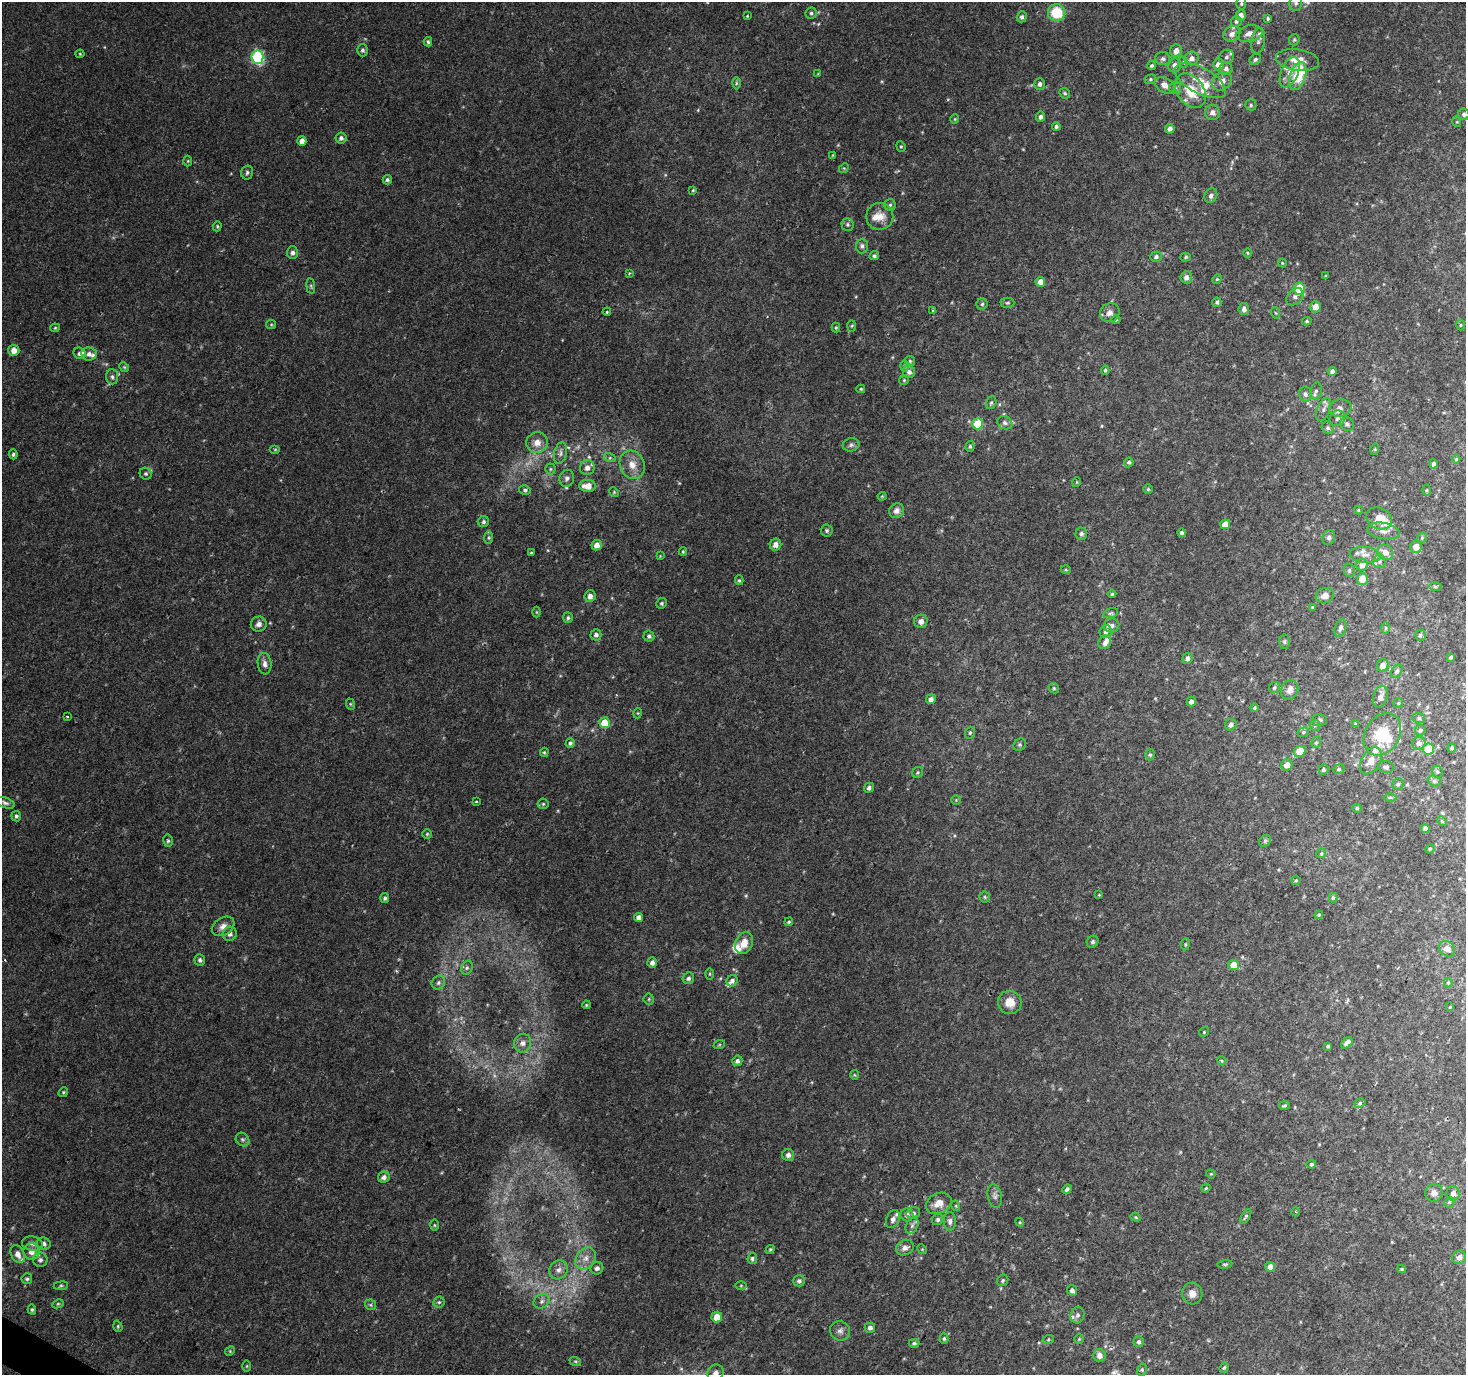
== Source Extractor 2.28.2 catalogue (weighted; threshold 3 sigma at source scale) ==
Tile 7 of 4 x 4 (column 3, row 2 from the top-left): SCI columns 2931-4394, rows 2937-4309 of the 5865 x 5939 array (HDU 1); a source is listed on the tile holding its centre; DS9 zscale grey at full resolution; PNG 1468 x 1377 px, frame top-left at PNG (2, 2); each listed source drawn as its Kron ellipse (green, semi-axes under 4 px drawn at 4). Shown black and unused: <1% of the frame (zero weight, under 2 of 3 exposures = <1% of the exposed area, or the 3 px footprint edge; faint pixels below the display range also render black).
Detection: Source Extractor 2.28.2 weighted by HDU 2 'WHT'; one run over the whole footprint, this tile lists its part. Background 0.0226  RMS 0.0054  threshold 0.0244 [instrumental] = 3 sigma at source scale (4.5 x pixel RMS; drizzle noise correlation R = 1.50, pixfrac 1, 0.0396/0.0396 arcsec/px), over >= 5 px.
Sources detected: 375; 1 too faint to see at this stretch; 1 inside a brighter object's white glare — neither listed nor drawn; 23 inside a brighter listed object's ellipse — not listed separately; the other 350 listed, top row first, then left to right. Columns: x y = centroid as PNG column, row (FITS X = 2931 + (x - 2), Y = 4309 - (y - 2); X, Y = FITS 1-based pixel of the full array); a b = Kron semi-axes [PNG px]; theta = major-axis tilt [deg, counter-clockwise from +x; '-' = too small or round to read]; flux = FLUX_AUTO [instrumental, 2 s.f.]
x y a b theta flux
1241 3 6 5 - 0.94
1296 3 8 6 78 1.7
811 13 5 5 - 1.1
1057 13 8 8 - 17
747 16 4 4 - 0.47
1241 16 5 5 - 3.1
1022 17 5 5 - 1.3
1268 18 3 3 - 1.4
1236 21 5 5 - 1.3
1232 34 9 7 32 2.8
1250 34 13 8 13 4.2
1294 40 6 5 - 0.84
1258 41 13 7 81 2.2
428 42 4 3 - 0.92
362 50 6 5 - 1.4
1176 51 6 6 - 3.7
80 54 4 4 - 0.57
257 57 7 6 - 74
1226 57 8 6 34 1.7
1192 58 7 6 - 2.8
1163 59 7 6 - 1.5
1255 59 6 5 - 1.1
1297 60 22 10 -8 8.3
1183 62 6 3 -71 0.7
1218 64 6 5 - 4.4
1152 65 4 3 - 0.97
1174 65 7 6 - 2.2
1226 69 6 6 - 1.8
1290 72 16 8 68 4.4
818 74 4 4 - 0.45
1298 76 14 8 71 24
1150 79 6 4 22 0.89
1200 81 28 13 -28 10
1222 81 10 8 38 3.8
736 83 6 4 89 0.78
1040 84 6 5 - 1.5
1165 85 11 7 -31 3.8
1175 88 6 6 - 1.2
1190 91 19 13 -53 14
1065 93 6 4 -46 0.79
1251 105 5 5 - 0.96
1212 112 8 7 - 2.8
1464 114 6 5 - 1.5
1041 117 5 4 - 1.5
955 119 4 4 - 0.6
1457 122 5 3 - 0.48
1056 126 4 4 - 1.1
1170 129 5 5 - 2.1
341 138 5 5 - 1.6
302 141 5 4 - 3.8
901 146 5 4 - 0.69
833 155 4 3 - 0.52
188 161 5 3 - 0.51
844 168 5 4 - 0.65
247 172 7 6 - 1.3
387 180 4 4 - 1
693 190 4 4 - 0.6
1211 196 7 6 - 2
890 205 6 6 - 1.1
880 216 13 13 - 6.7
847 224 6 6 - 1.2
217 226 5 4 - 0.66
862 246 7 6 - 1.6
292 252 6 5 - 1.9
1248 253 4 3 - 0.47
874 256 5 4 - 1
1156 257 6 5 - 1.3
1186 257 5 4 - 0.73
1282 263 4 4 - 0.55
629 273 3 3 - 0.61
1325 276 4 3 - 0.49
1186 277 6 6 - 2.4
1217 279 5 4 - 0.71
1040 282 5 5 - 3.4
311 286 8 4 -82 0.9
1299 288 6 5 - 18
1295 297 10 7 43 2.1
1217 302 5 4 - 1.1
1007 303 7 5 0 0.92
982 304 5 5 - 0.98
1315 307 5 5 - 4.7
1244 309 6 5 - 2.2
933 310 3 3 - 0.76
607 312 4 3 - 0.56
1110 313 10 9 - 2.9
1276 313 6 3 -70 0.55
1116 320 4 4 - 0.55
1307 321 5 4 - 0.86
271 324 5 4 - 0.63
1461 325 5 3 - 0.51
852 326 6 4 88 0.59
55 328 4 4 - 0.63
836 328 5 4 - 0.64
14 350 5 5 - 4.9
80 353 6 5 - 1.8
89 354 7 6 - 2.6
910 361 5 5 - 0.73
904 366 6 4 -89 0.79
124 367 5 4 - 0.71
1105 370 4 4 - 0.79
1332 371 4 4 - 1.6
909 372 6 6 - 2.1
112 377 7 6 - 1.6
904 380 5 4 - 0.63
861 389 4 3 - 0.65
1316 391 8 5 79 1.6
1305 394 7 6 - 1.7
991 403 7 5 72 0.94
1340 408 11 8 9 2.8
1323 409 12 6 69 2.2
1337 418 8 7 - 2
1005 423 8 6 -27 1.5
978 424 5 5 - 19
1347 424 7 6 - 1.5
1328 428 6 5 - 1.1
537 442 11 10 - 5
851 445 8 6 12 1.5
970 446 5 4 - 0.83
275 449 5 3 - 0.55
1375 449 6 3 72 0.56
560 453 11 6 77 2.1
13 454 5 4 - 1.1
610 458 6 4 -17 0.79
1456 459 4 4 - 0.7
1129 462 5 5 - 1.1
1433 464 4 3 - 1.5
632 465 14 12 -65 6.7
587 468 7 7 - 2.8
550 469 5 5 - 0.86
146 474 6 5 - 1.1
567 478 8 7 - 2.1
1077 482 5 3 - 0.44
588 486 8 6 0 6.8
1148 489 4 4 - 0.77
525 490 6 4 -13 1.1
1426 490 5 3 - 0.59
614 492 5 4 - 0.66
882 496 4 4 - 0.52
1358 510 4 4 - 0.48
896 511 8 7 - 2.6
1379 518 13 10 -27 8.2
484 522 5 5 - 1.2
1225 524 5 5 - 5.1
827 531 6 6 - 1
1383 531 16 8 -9 3.9
1181 533 4 4 - 1.1
1081 534 6 6 - 1.4
1329 537 7 6 - 1.6
489 538 6 4 84 0.82
1422 538 5 4 - 0.74
597 545 5 5 - 3.8
776 545 6 5 - 3.3
1416 547 6 5 - 5
683 552 4 3 - 0.66
1385 552 8 7 - 4.1
531 553 3 3 - 0.55
1365 555 15 8 -5 4.1
660 556 4 4 - 0.44
1379 562 7 6 - 1.3
1362 565 6 5 - 5
1066 570 5 3 - 0.53
1349 570 7 5 -79 1.1
1362 579 6 5 - 7.5
739 580 5 4 - 0.77
1435 586 6 3 1 0.75
1112 594 4 4 - 0.78
590 596 6 5 - 2.9
1325 596 9 7 18 3
662 603 5 5 - 1
1312 607 3 3 - 0.51
536 612 5 3 - 0.46
1111 613 7 5 17 0.96
568 618 5 5 - 1
921 621 7 6 - 2.4
259 624 8 7 - 2.5
1112 625 8 7 - 2.3
1340 628 9 5 70 1.7
1386 628 6 4 90 0.77
1106 631 6 6 - 1.6
596 635 6 5 - 1.7
1420 635 5 5 - 1.2
649 636 5 5 - 1.4
1105 642 7 6 - 2.3
1284 642 7 5 -88 1
1451 657 4 3 - 0.93
1187 658 6 5 - 1.9
265 664 11 7 -84 2.8
1383 665 6 5 - 3.4
1397 671 7 5 57 1.6
1054 688 5 4 - 0.69
1274 688 6 5 - 1.1
1290 690 10 8 68 3
1380 697 11 7 75 3.7
931 699 5 4 - 2.1
1191 702 5 4 - 2.1
1398 703 5 5 - 0.72
350 704 6 3 -70 0.57
1255 708 4 4 - 0.74
638 713 5 3 - 0.47
67 717 3 3 - 1.3
1419 718 6 5 - 1
1319 720 7 6 - 1.1
604 723 5 5 - 9.9
1355 724 4 4 - 0.61
1231 725 6 5 - 1.8
1315 725 6 5 - 0.88
1420 730 5 5 - 1.1
1303 732 6 4 21 0.83
970 733 6 4 68 0.78
1382 734 22 17 58 20
1316 742 6 4 68 0.87
570 743 5 4 - 1
1419 743 7 6 - 2.3
1020 745 7 5 44 0.95
1452 748 4 4 - 1.1
1428 749 5 5 - 13
544 752 5 4 - 0.65
1300 752 6 5 - 12
1150 755 6 5 - 0.8
1371 761 15 9 60 5.7
1287 765 6 5 - 3.8
1386 767 8 6 -5 1.4
1339 769 6 5 - 0.88
1323 770 5 5 - 1.1
918 772 6 5 - 0.82
1437 772 6 5 - 0.94
1434 781 7 5 -19 1.1
1398 784 5 5 - 0.81
869 788 5 4 - 1.7
1390 797 6 4 0 0.65
956 800 4 4 - 0.57
476 802 3 3 - 0.79
5 803 10 5 -20 1.5
543 804 5 5 - 0.83
1357 808 4 4 - 0.81
16 816 5 4 - 1.2
1442 821 5 3 - 0.52
1425 829 4 4 - 2.9
427 834 5 4 - 0.71
168 841 6 5 - 1.1
1265 841 6 5 - 1.1
1430 849 5 4 - 0.55
1321 853 5 4 - 0.65
1296 880 4 4 - 0.59
1099 895 4 4 - 0.5
985 897 5 5 - 0.82
385 898 5 4 - 1.1
1333 898 4 4 - 0.88
1319 915 4 3 - 0.6
639 917 4 4 - 2.7
789 922 4 3 - 0.71
223 926 12 8 33 3.4
230 934 7 7 - 2.3
1093 942 6 5 - 1.2
744 943 11 8 67 5.9
1185 944 6 3 82 0.61
1447 949 8 7 - 4
200 960 6 5 - 1.3
652 963 5 5 - 2.4
1234 965 5 5 - 9.3
467 968 7 5 68 1.3
709 974 5 3 - 0.54
688 978 6 5 - 1.4
732 981 6 5 - 1.7
438 983 7 6 - 1.4
1448 983 5 4 - 0.68
649 999 5 5 - 0.71
1010 1002 12 11 - 6.8
586 1005 4 3 - 0.55
1450 1007 4 3 - 0.51
1204 1032 5 4 - 0.68
523 1043 9 8 - 3.1
1347 1043 7 4 42 3.2
719 1045 6 4 19 0.6
1328 1046 3 3 - 0.76
737 1061 5 5 - 1.5
1222 1061 5 3 - 0.5
854 1075 5 3 - 0.5
63 1092 5 4 - 0.7
1360 1103 6 4 28 0.85
1284 1105 5 3 - 0.73
243 1140 7 6 - 1.4
788 1155 6 6 - 2.3
1311 1164 5 4 - 0.97
1211 1174 5 3 - 0.51
384 1177 6 5 - 2.3
1206 1188 4 3 - 0.6
1067 1189 5 4 - 1.4
1434 1193 9 8 - 3.1
1453 1193 7 7 - 2.6
995 1196 12 7 -78 2.1
1449 1202 5 4 - 0.82
939 1203 13 10 25 6.2
956 1206 5 3 - 0.53
1296 1212 4 3 - 0.51
913 1213 7 5 15 1.4
907 1215 6 6 - 2
1246 1216 8 4 59 1
1136 1217 5 4 - 0.67
893 1219 9 6 64 2.6
938 1220 6 5 - 1.2
950 1221 9 6 -88 1.9
1020 1222 4 4 - 0.56
434 1225 5 4 - 0.61
912 1226 9 5 64 1.6
44 1243 7 6 - 2
32 1244 10 7 -8 2.2
905 1248 9 7 28 2.7
770 1249 5 4 - 0.69
922 1249 5 4 - 0.59
31 1252 8 8 - 4.2
18 1254 9 6 -64 3.7
1459 1257 7 6 - 2.3
586 1258 12 9 52 4.6
752 1259 5 5 - 1.1
40 1260 7 7 - 1.9
1225 1264 7 3 5 0.69
1270 1267 5 5 - 3.9
597 1268 6 6 - 1.8
1402 1269 4 3 - 0.79
558 1270 10 8 53 3.2
27 1279 5 5 - 1
1003 1280 6 5 - 0.91
799 1281 6 5 - 1.4
741 1285 5 4 - 0.63
61 1286 7 3 8 0.8
1072 1290 5 5 - 2.3
1192 1294 11 10 - 3.3
542 1301 8 6 35 2.1
439 1302 6 5 - 1
58 1304 6 4 27 0.73
370 1305 6 5 - 0.85
32 1310 5 4 - 0.83
1077 1315 8 6 74 1.7
717 1317 5 5 - 8.1
118 1326 6 4 -72 0.73
870 1328 5 5 - 1.9
840 1331 10 9 - 2.5
944 1339 5 4 - 0.89
1079 1339 4 4 - 0.6
1048 1340 6 4 20 0.74
1139 1342 5 5 - 1.5
914 1343 5 4 - 0.92
230 1351 5 4 - 0.64
1099 1355 6 6 - 3.6
575 1361 6 4 -18 0.7
247 1366 6 4 89 0.59
1224 1368 5 4 - 0.86
1142 1370 6 5 - 0.9
716 1373 8 7 - 2.9
Isophote crosses this tile's border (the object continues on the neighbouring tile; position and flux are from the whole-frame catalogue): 3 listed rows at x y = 1296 3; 1464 114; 716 1373